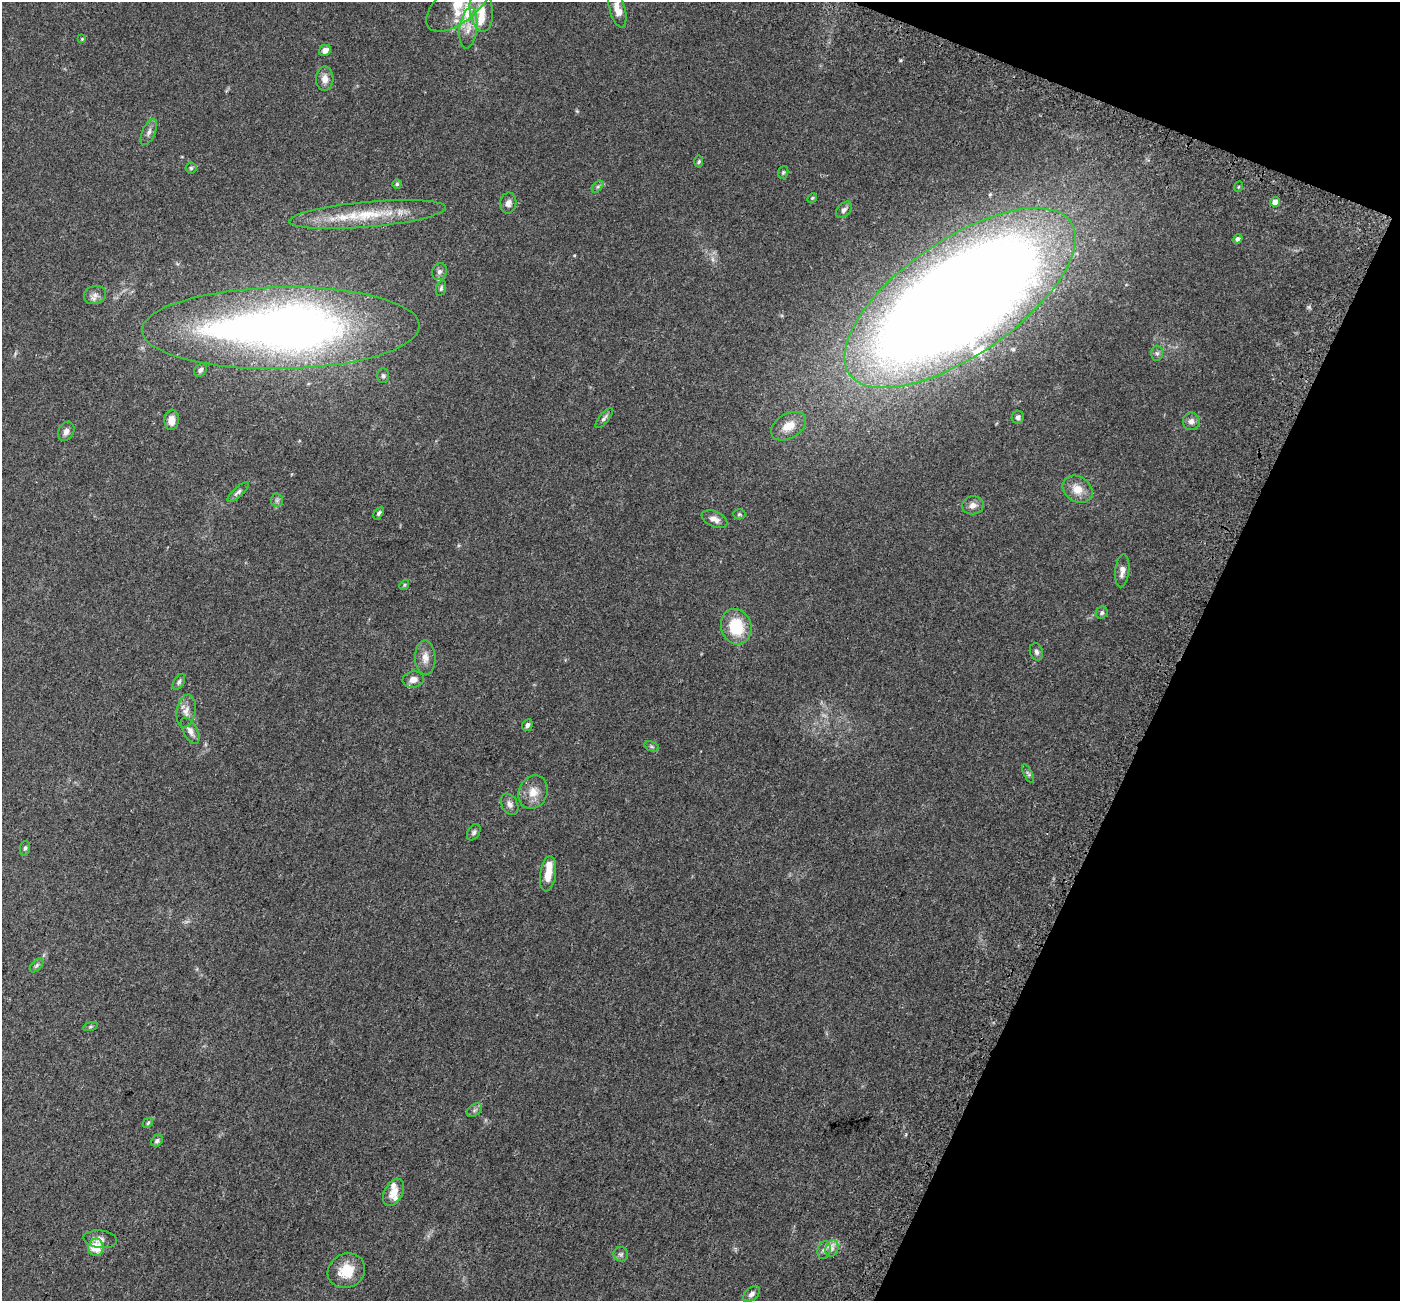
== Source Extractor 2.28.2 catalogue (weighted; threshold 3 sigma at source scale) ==
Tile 8 of 4 x 4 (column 4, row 2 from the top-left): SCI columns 4295-5692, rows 2987-4285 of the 5784 x 5909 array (HDU 1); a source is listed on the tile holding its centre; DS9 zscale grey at full resolution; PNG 1402 x 1303 px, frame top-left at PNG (2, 2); each listed source drawn as its Kron ellipse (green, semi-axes under 4 px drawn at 4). Shown black and unused: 19% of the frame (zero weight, under 3 of 5 exposures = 6% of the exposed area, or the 3 px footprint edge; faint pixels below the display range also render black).
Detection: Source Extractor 2.28.2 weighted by HDU 2 'WHT'; one run over the whole footprint, this tile lists its part. Background 0.0306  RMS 0.0029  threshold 0.0129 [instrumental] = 3 sigma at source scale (4.5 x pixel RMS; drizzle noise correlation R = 1.50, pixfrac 1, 0.0396/0.0396 arcsec/px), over >= 5 px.
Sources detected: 80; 8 inside a brighter listed object's ellipse — not listed separately; the other 72 listed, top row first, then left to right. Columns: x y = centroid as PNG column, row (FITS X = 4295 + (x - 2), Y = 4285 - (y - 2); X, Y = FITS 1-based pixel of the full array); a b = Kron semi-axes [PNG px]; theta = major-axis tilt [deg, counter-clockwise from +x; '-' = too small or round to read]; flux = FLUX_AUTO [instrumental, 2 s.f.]
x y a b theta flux
459 2 40 19 40 9.7
617 9 19 8 -75 2.9
481 11 21 11 -83 4.7
468 28 21 8 83 3
82 39 4 4 - 0.22
325 50 6 5 - 1.4
325 79 12 8 87 2
149 132 14 6 67 1.2
699 162 6 4 85 0.42
191 168 5 5 - 0.42
783 172 6 5 - 0.43
397 184 4 4 - 0.41
598 187 7 4 45 0.56
1238 187 5 3 - 0.3
812 198 5 4 - 0.33
1275 202 5 4 - 2.4
508 203 10 8 82 1.3
844 210 9 6 47 1
368 214 79 12 5 14
1237 239 5 4 - 0.81
439 272 8 7 - 0.97
441 288 8 4 75 0.54
95 295 11 9 16 1.5
960 298 134 58 35 840
281 328 139 41 1 210
1157 353 7 6 - 0.66
200 370 7 5 49 0.74
383 376 7 5 -89 0.57
1018 417 6 6 - 0.9
604 418 12 5 51 0.75
172 420 10 7 85 2.6
1191 421 9 8 - 1.3
789 426 19 12 30 4.1
66 431 10 7 62 1.3
1077 489 16 12 -34 3.8
238 492 13 5 42 0.8
277 500 6 6 - 0.57
973 505 11 9 11 1.6
379 513 7 4 58 0.53
739 514 6 5 - 0.42
714 519 14 7 -25 1.8
1122 571 16 7 84 1.6
404 585 5 4 - 0.33
1102 613 6 5 - 0.61
736 627 18 15 -75 11
1036 652 9 6 -74 0.89
425 658 17 10 -88 2.4
413 679 11 8 12 1.9
179 682 8 5 59 0.62
186 711 16 9 80 2
527 725 6 5 - 0.81
190 731 14 7 -62 1.4
652 746 7 4 -20 0.47
1028 774 10 4 -62 0.59
533 792 17 14 68 3.6
510 804 11 8 -60 1.3
474 832 9 6 59 0.72
25 848 7 5 80 0.55
548 874 18 8 82 3.4
37 965 8 5 45 0.61
90 1027 8 3 19 0.43
474 1110 8 5 37 0.72
148 1123 6 4 46 0.43
157 1141 6 5 - 0.65
393 1192 15 9 61 3
100 1239 17 8 -6 1.7
96 1247 8 7 - 5.6
832 1249 8 6 70 1.2
824 1250 9 6 74 0.99
621 1254 7 7 - 0.72
346 1271 19 17 28 6.5
752 1294 10 6 41 1
Isophote crosses this tile's border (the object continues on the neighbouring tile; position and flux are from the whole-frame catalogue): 2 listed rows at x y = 459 2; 617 9